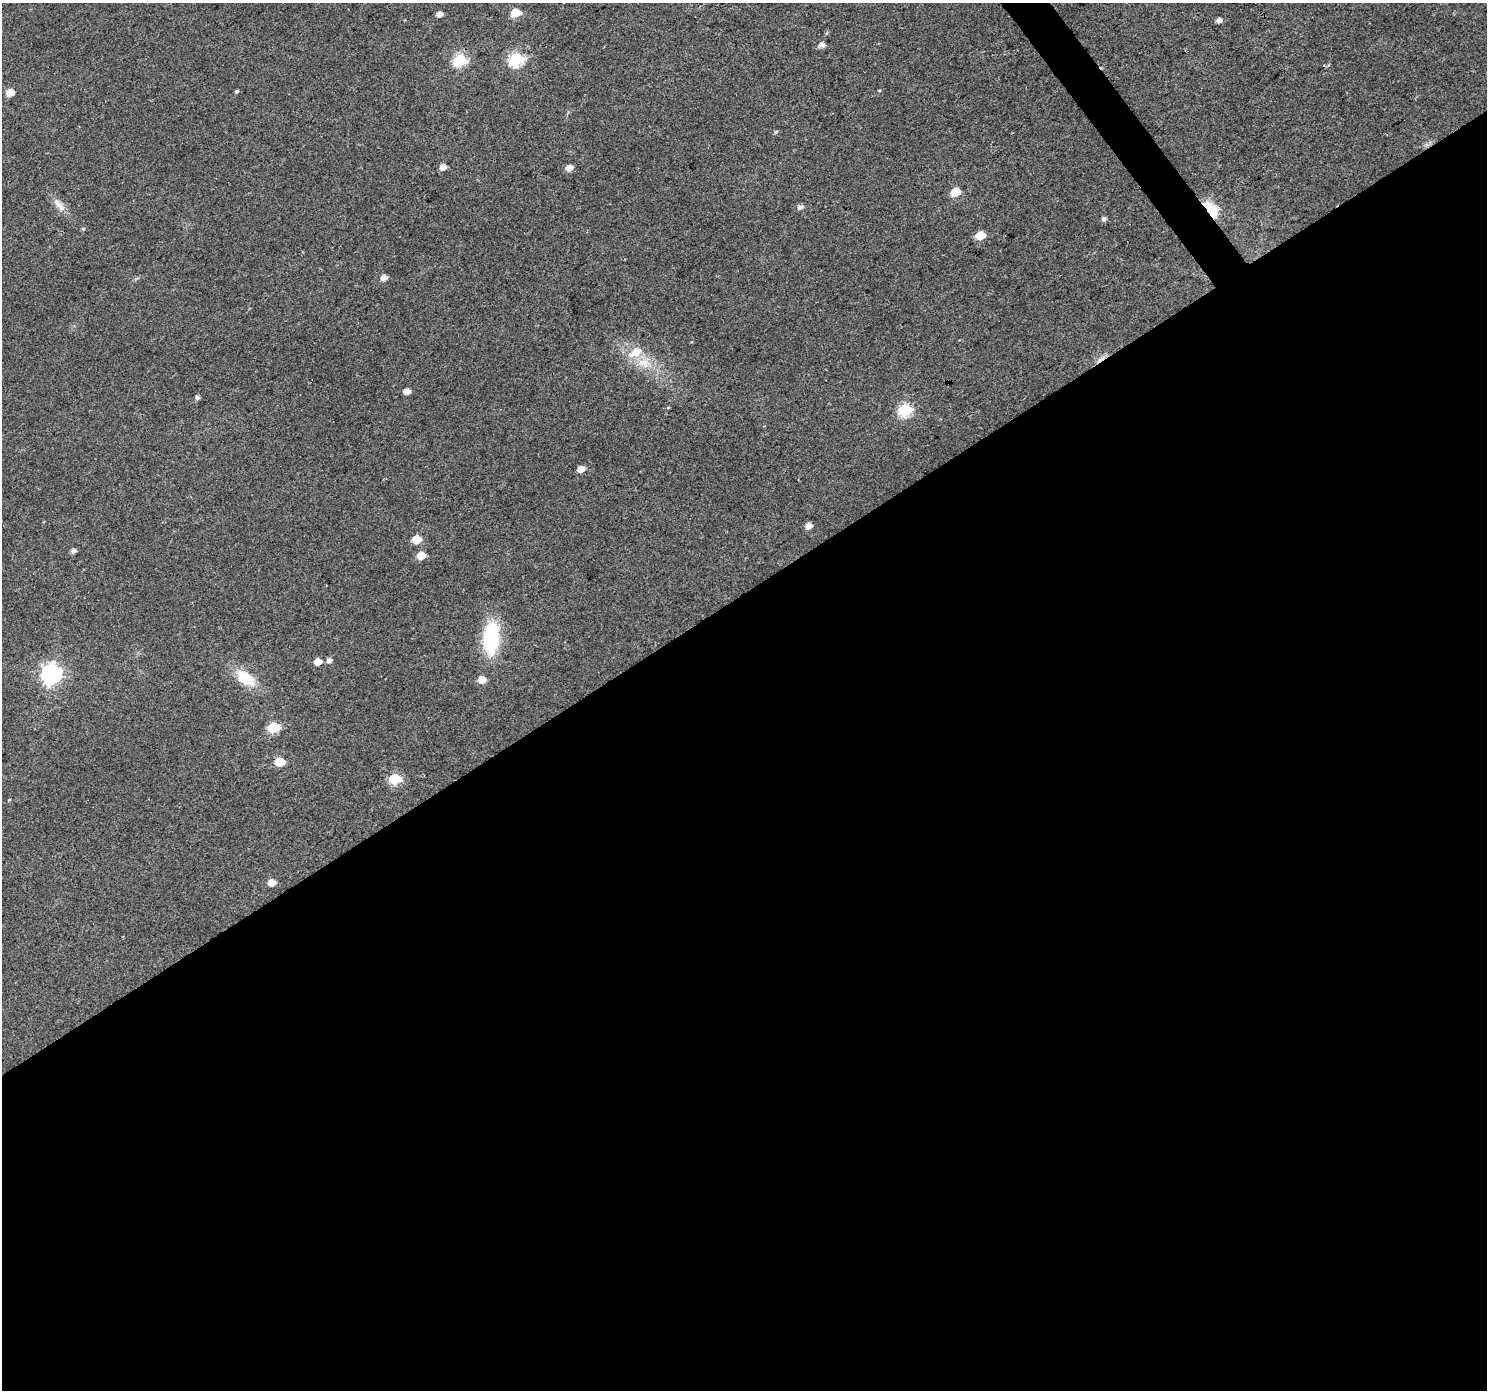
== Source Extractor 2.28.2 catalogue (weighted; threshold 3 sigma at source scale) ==
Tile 15 of 4 x 4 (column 3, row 4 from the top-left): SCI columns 2972-4456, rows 190-1577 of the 5940 x 5867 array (HDU 1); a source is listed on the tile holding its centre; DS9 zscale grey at full resolution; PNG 1489 x 1392 px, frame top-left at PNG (2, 3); no overlay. Shown black and unused: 58% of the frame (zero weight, under 2 of 3 exposures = <1% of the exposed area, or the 3 px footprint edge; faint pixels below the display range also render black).
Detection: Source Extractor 2.28.2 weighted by HDU 2 'WHT'; one run over the whole footprint, this tile lists its part. Background 0.0719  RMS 0.0077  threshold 0.0346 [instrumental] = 3 sigma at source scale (4.5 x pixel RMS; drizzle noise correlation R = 1.50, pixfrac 1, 0.0396/0.0396 arcsec/px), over >= 5 px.
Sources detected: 42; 2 cosmic-ray / hot-pixel residue — not listed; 1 inside a brighter listed object's ellipse — not listed separately; the other 39 listed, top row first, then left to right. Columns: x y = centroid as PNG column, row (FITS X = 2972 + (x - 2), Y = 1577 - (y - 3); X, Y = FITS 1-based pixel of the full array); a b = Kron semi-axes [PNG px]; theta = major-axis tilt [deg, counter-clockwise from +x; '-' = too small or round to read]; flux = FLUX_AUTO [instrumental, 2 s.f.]
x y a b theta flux
515 13 6 5 - 22
439 14 5 4 - 5
1219 20 5 4 - 3.7
822 45 6 6 - 4.2
460 60 7 6 - 94
516 60 7 6 - 110
236 91 4 4 - 1.1
10 93 6 5 - 11
776 132 6 4 24 1.1
443 167 6 5 - 6
569 168 6 5 - 6.3
955 192 6 5 - 22
59 205 22 7 -47 6.7
800 207 8 6 15 2.6
1210 210 7 5 -43 170
1103 219 6 5 - 2
83 229 4 4 - 0.85
980 235 6 5 - 22
384 278 6 5 - 5
644 363 18 13 -15 14
407 391 6 5 - 5
197 398 5 5 - 1.8
905 410 7 6 - 85
581 469 6 5 - 7.1
808 526 5 5 - 6.1
416 539 6 5 - 17
73 551 6 5 - 2.6
421 556 6 5 - 14
491 638 39 18 86 49
329 660 6 5 - 3.2
318 662 6 5 - 7.4
51 674 8 8 - 330
245 678 23 13 -36 23
481 680 6 6 - 9.1
273 727 7 6 - 54
280 762 6 5 - 20
395 779 7 6 - 47
9 800 4 3 - 0.69
272 883 6 5 - 7.7
Overlapping masked pixels (flux is a lower limit): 1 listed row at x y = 1210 210